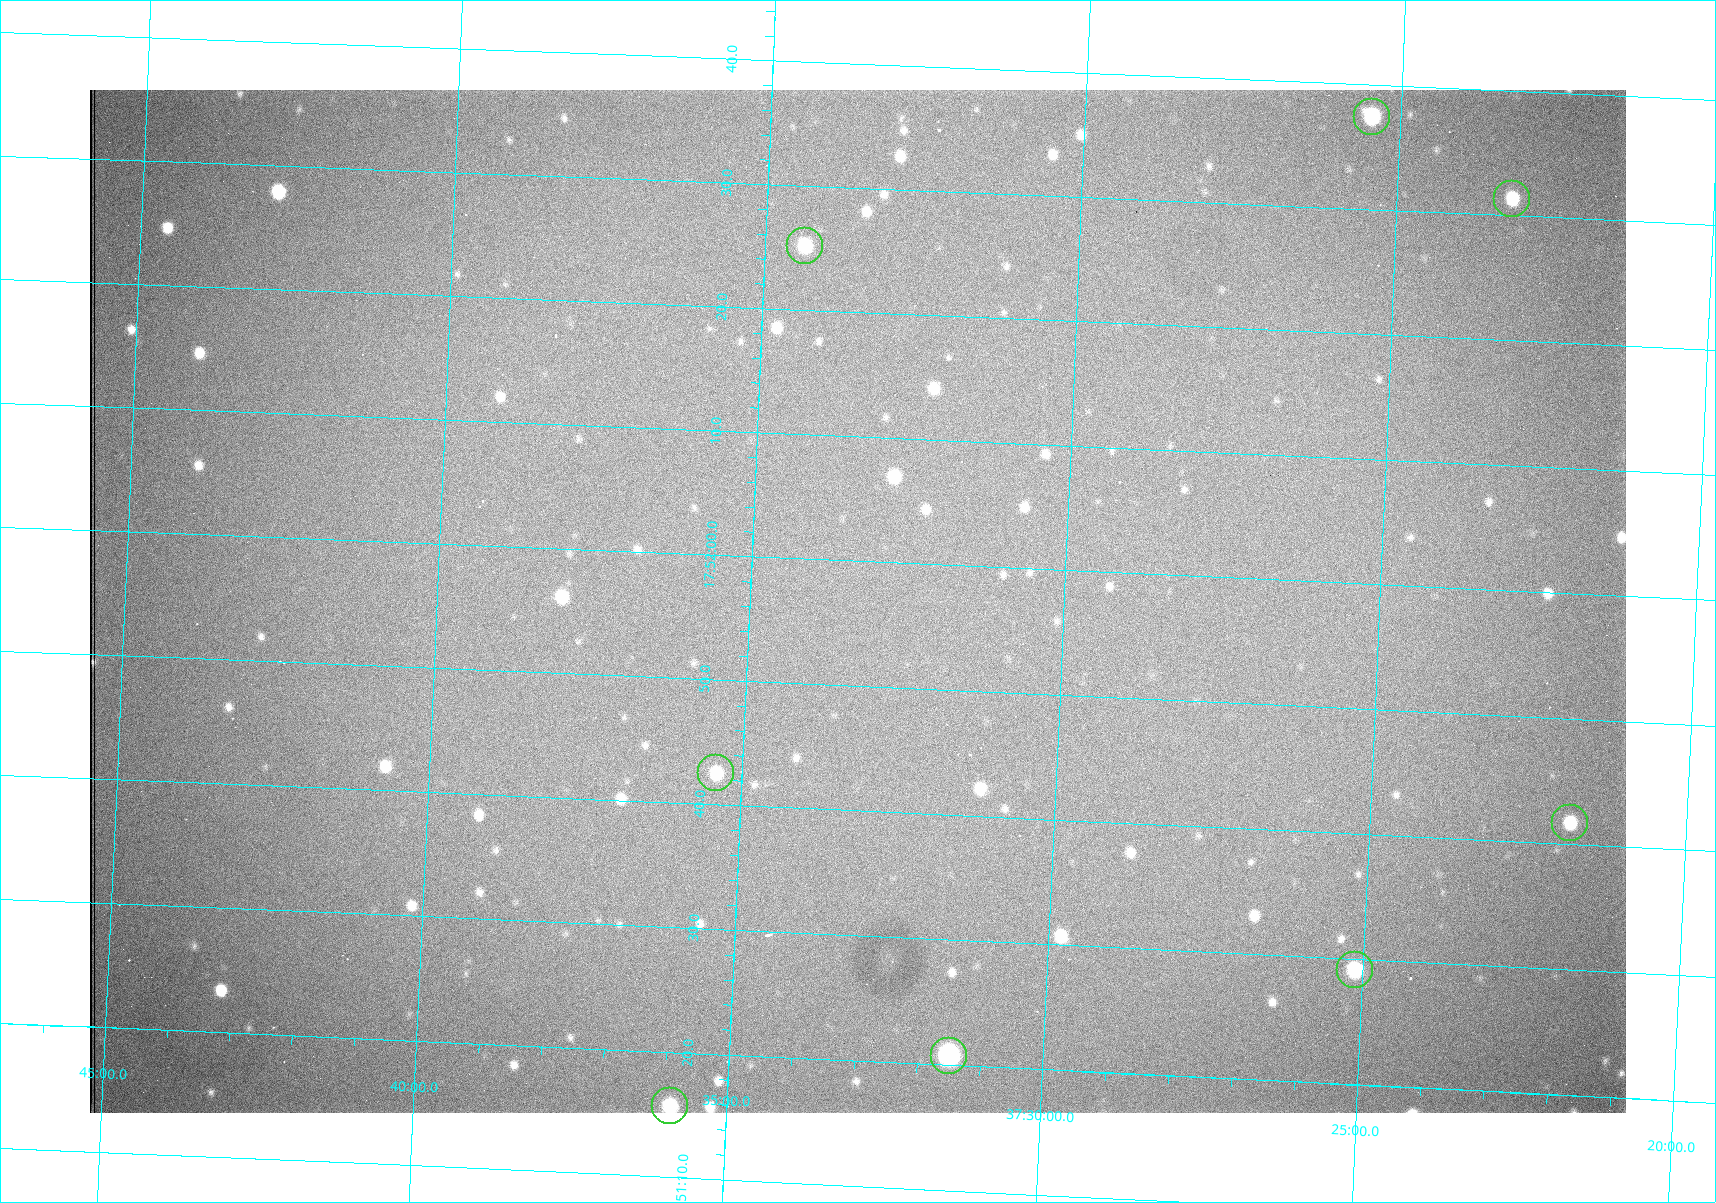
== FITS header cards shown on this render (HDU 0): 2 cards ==
NAXIS1  =                 1536 /fastest changing axis
NAXIS2  =                 1023 /next to fastest changing axis

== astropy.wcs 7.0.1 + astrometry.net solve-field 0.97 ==
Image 1536 x 1023 px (HDU 0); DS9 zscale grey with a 90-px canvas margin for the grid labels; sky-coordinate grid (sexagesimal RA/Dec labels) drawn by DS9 from the SOLVED WCS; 8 Tycho-2 reference stars matched to detected sources circled (green)
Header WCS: RA---TAN/DEC--TAN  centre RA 17:51:57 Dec +37:33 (267.99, +37.55 deg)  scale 0.957 arcsec/px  FOV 24.5' x 16.3'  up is +87 deg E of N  parity flipped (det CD > 0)
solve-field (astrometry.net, Tycho-2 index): VERIFIED the header's WCS against the Tycho-2 star catalogue (8 matches, 0 conflicts) and refined it, rather than solving blind
Solved WCS: RA---TAN-SIP/DEC--TAN-SIP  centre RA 17:51:57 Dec +37:33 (267.99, +37.55 deg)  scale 0.956 arcsec/px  FOV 24.5' x 16.3'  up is +87 deg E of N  parity flipped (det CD > 0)
The solver's refit moves the header's centre by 0.35 arcsec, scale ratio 0.9985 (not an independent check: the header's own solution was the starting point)
Tycho-2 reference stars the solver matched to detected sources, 8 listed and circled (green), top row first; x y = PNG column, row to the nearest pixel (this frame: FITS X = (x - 90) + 1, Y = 1023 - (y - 90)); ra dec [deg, ICRS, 3 dp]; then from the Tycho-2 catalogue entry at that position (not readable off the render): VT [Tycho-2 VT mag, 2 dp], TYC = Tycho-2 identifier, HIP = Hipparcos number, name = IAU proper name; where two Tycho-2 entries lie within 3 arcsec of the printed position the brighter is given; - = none
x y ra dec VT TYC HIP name
1372 117 268.156 +37.424 11.25 2620-712-1 - -
1512 199 268.131 +37.386 12.62 2620-526-1 - -
805 246 268.105 +37.573 11.82 3089-995-1 - -
716 773 267.927 +37.590 11.84 3089-1137-1 - -
1570 823 267.924 +37.364 11.94 2620-391-1 - -
1355 970 267.871 +37.419 11.35 2620-812-1 - -
949 1056 267.836 +37.525 9.96 3089-889-1 - -
670 1106 267.815 +37.598 11.54 3089-1081-1 - -